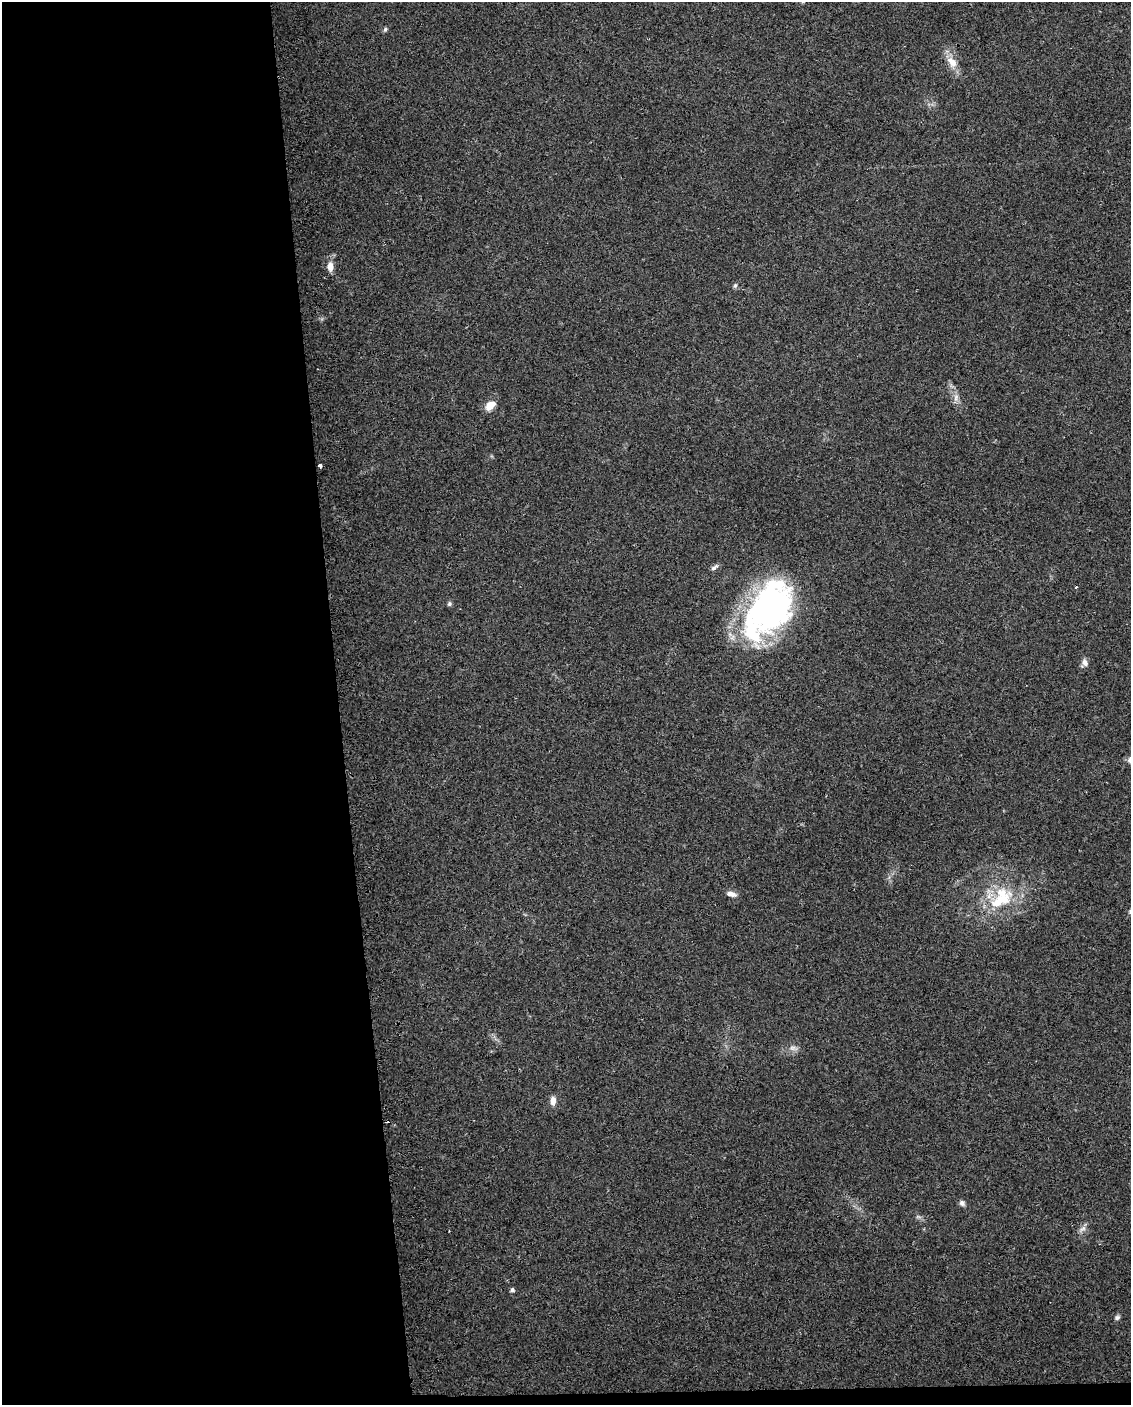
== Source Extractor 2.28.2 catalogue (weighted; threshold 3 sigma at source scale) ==
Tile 9 of 4 x 3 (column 1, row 3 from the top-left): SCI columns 32-1160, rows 49-1451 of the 4578 x 4261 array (HDU 1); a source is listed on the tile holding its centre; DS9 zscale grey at full resolution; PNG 1133 x 1407 px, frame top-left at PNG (2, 2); no overlay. Shown black and unused: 31% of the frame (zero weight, under 2 of 3 exposures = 2% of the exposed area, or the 3 px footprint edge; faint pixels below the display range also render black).
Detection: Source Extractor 2.28.2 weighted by HDU 2 'WHT'; one run over the whole footprint, this tile lists its part. Background 0.102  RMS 0.01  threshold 0.045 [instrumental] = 3 sigma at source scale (4.5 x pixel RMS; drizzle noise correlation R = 1.50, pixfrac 1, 0.0396/0.0396 arcsec/px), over >= 5 px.
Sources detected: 26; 1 too faint to see at this stretch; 1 inside a brighter object's white glare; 1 cosmic-ray / hot-pixel residue — not listed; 2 inside a brighter listed object's ellipse — not listed separately; the other 21 listed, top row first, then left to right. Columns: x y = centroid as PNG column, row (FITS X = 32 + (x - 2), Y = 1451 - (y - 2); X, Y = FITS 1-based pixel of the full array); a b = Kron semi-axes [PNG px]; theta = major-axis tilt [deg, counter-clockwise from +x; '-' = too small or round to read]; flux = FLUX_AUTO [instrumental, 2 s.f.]
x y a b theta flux
385 29 7 5 70 1.7
952 62 19 11 -52 13
330 266 11 8 -87 7.8
735 285 7 5 63 1.8
956 398 12 6 89 5.2
490 406 12 8 40 12
320 466 4 3 - 6.5
714 567 12 5 39 3.4
1076 587 3 3 - 1.2
449 604 6 5 - 2.1
771 613 58 47 -82 250
1085 663 10 8 -87 4.6
1130 760 9 7 57 4.4
731 894 12 6 -15 5.7
1003 899 37 27 70 57
793 1048 13 7 -9 5.1
553 1100 10 7 89 6.7
962 1203 7 6 - 3.3
1082 1229 13 6 38 4.4
512 1290 5 4 - 2.7
1117 1317 8 6 34 2.5
Isophote crosses this tile's border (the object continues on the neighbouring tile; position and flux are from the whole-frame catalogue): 1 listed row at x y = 1130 760